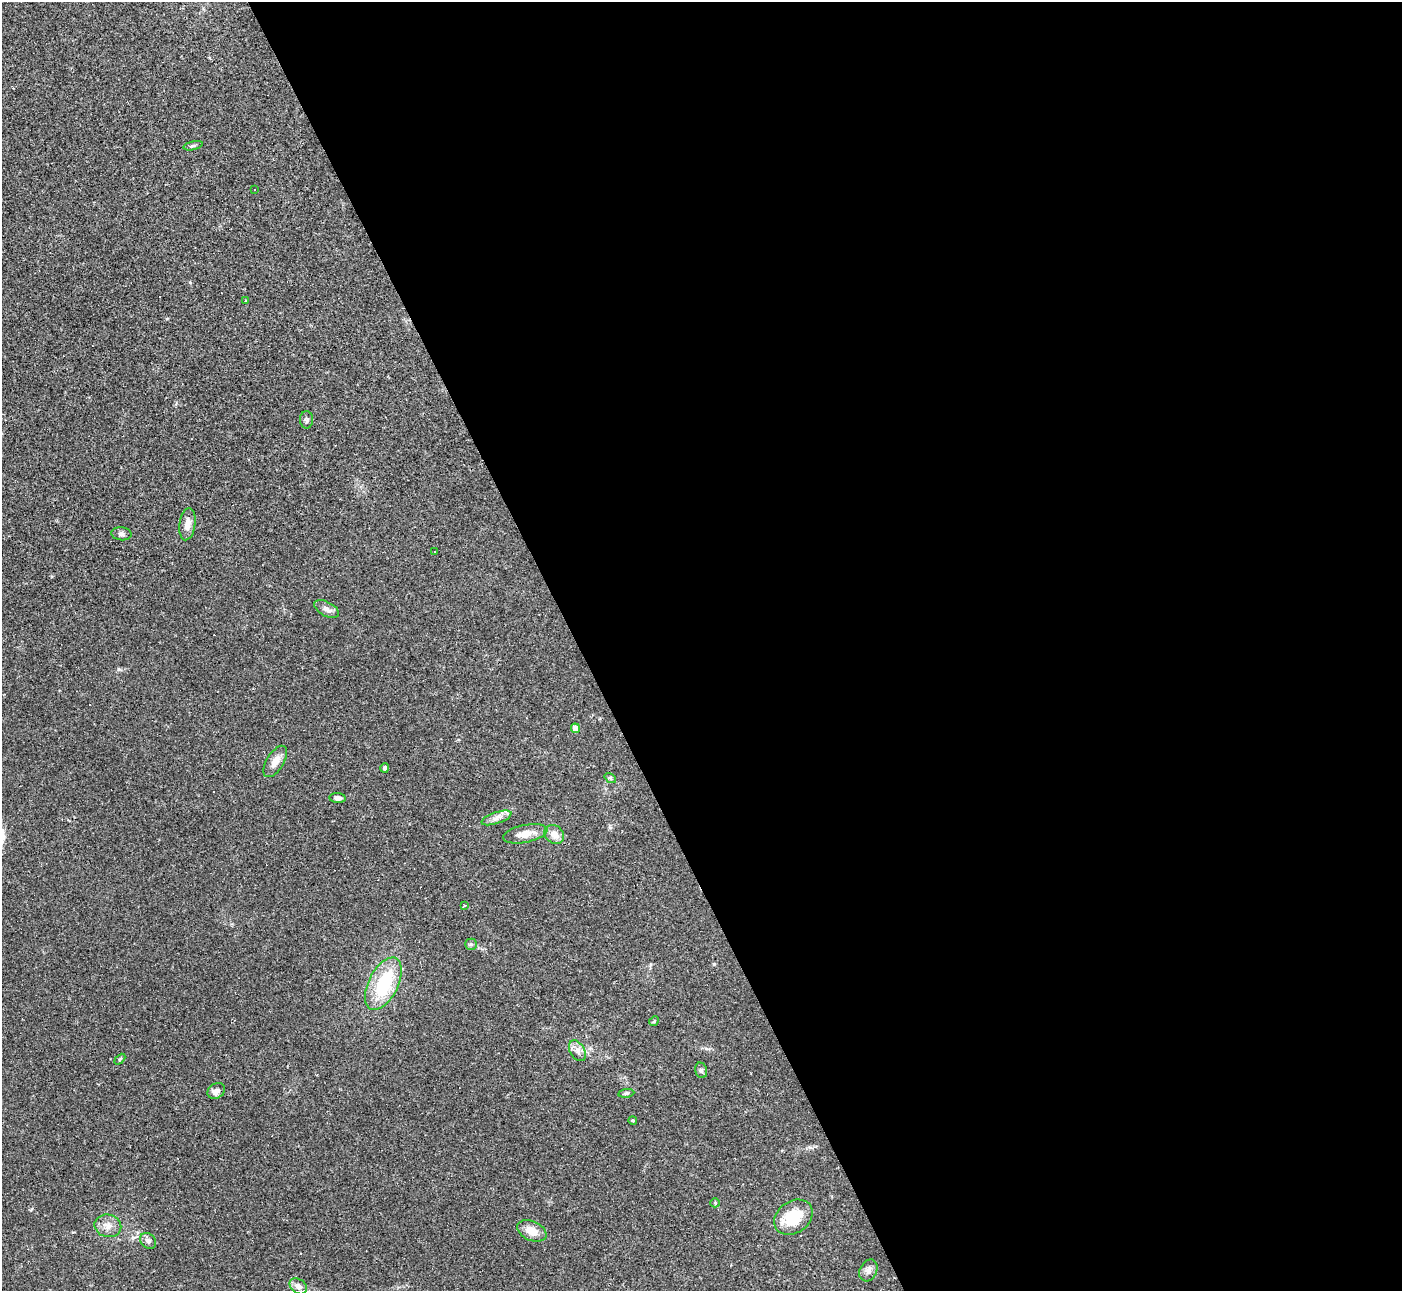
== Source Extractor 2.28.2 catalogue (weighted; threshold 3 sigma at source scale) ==
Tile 8 of 4 x 4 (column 4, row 2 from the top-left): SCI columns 4201-5600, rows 2731-4019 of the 5604 x 5592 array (HDU 1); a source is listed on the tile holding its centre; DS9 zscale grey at full resolution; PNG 1404 x 1293 px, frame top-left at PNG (2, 2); each listed source drawn as its Kron ellipse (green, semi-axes under 4 px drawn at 4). Shown black and unused: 59% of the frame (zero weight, under 2 of 3 exposures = <1% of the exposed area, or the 3 px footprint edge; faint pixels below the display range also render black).
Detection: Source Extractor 2.28.2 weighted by HDU 2 'WHT'; one run over the whole footprint, this tile lists its part. Background 0.0515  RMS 0.0057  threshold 0.0255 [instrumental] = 3 sigma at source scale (4.5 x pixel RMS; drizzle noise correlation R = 1.50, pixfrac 1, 0.05/0.05 arcsec/px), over >= 5 px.
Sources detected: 39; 6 cosmic-ray / hot-pixel residue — neither listed nor drawn; the other 33 listed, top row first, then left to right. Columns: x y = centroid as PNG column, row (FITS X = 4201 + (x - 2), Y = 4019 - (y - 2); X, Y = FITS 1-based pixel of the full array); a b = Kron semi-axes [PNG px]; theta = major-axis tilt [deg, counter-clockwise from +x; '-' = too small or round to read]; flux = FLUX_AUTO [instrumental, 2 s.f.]
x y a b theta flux
193 146 10 4 13 1.1
254 189 3 2 - 0.41
246 301 3 3 - 1.1
307 420 8 6 90 1.3
187 524 16 8 82 4.7
121 534 10 6 -5 1.8
435 552 2 2 - 0.45
327 609 13 7 -28 2.7
575 728 5 4 - 7.3
275 761 18 8 58 4.7
385 768 5 4 - 1.3
610 778 6 4 -36 0.89
337 798 8 5 -6 2.1
496 818 16 5 19 3.3
525 834 22 8 11 7.2
554 834 10 8 -39 5.2
464 906 3 2 - 0.53
471 944 6 5 - 1
383 984 28 14 63 36
654 1021 5 4 - 0.65
577 1051 11 7 -59 2.9
120 1059 6 4 45 0.69
701 1070 8 6 -73 1.2
216 1091 9 7 31 3.3
626 1093 8 4 8 0.8
633 1120 4 4 - 0.82
715 1203 5 4 - 0.63
793 1217 21 16 35 18
108 1226 13 11 -12 4.7
532 1231 15 9 -24 7
148 1241 9 7 -44 2.2
868 1270 11 8 63 2.7
298 1286 9 7 -36 2.9